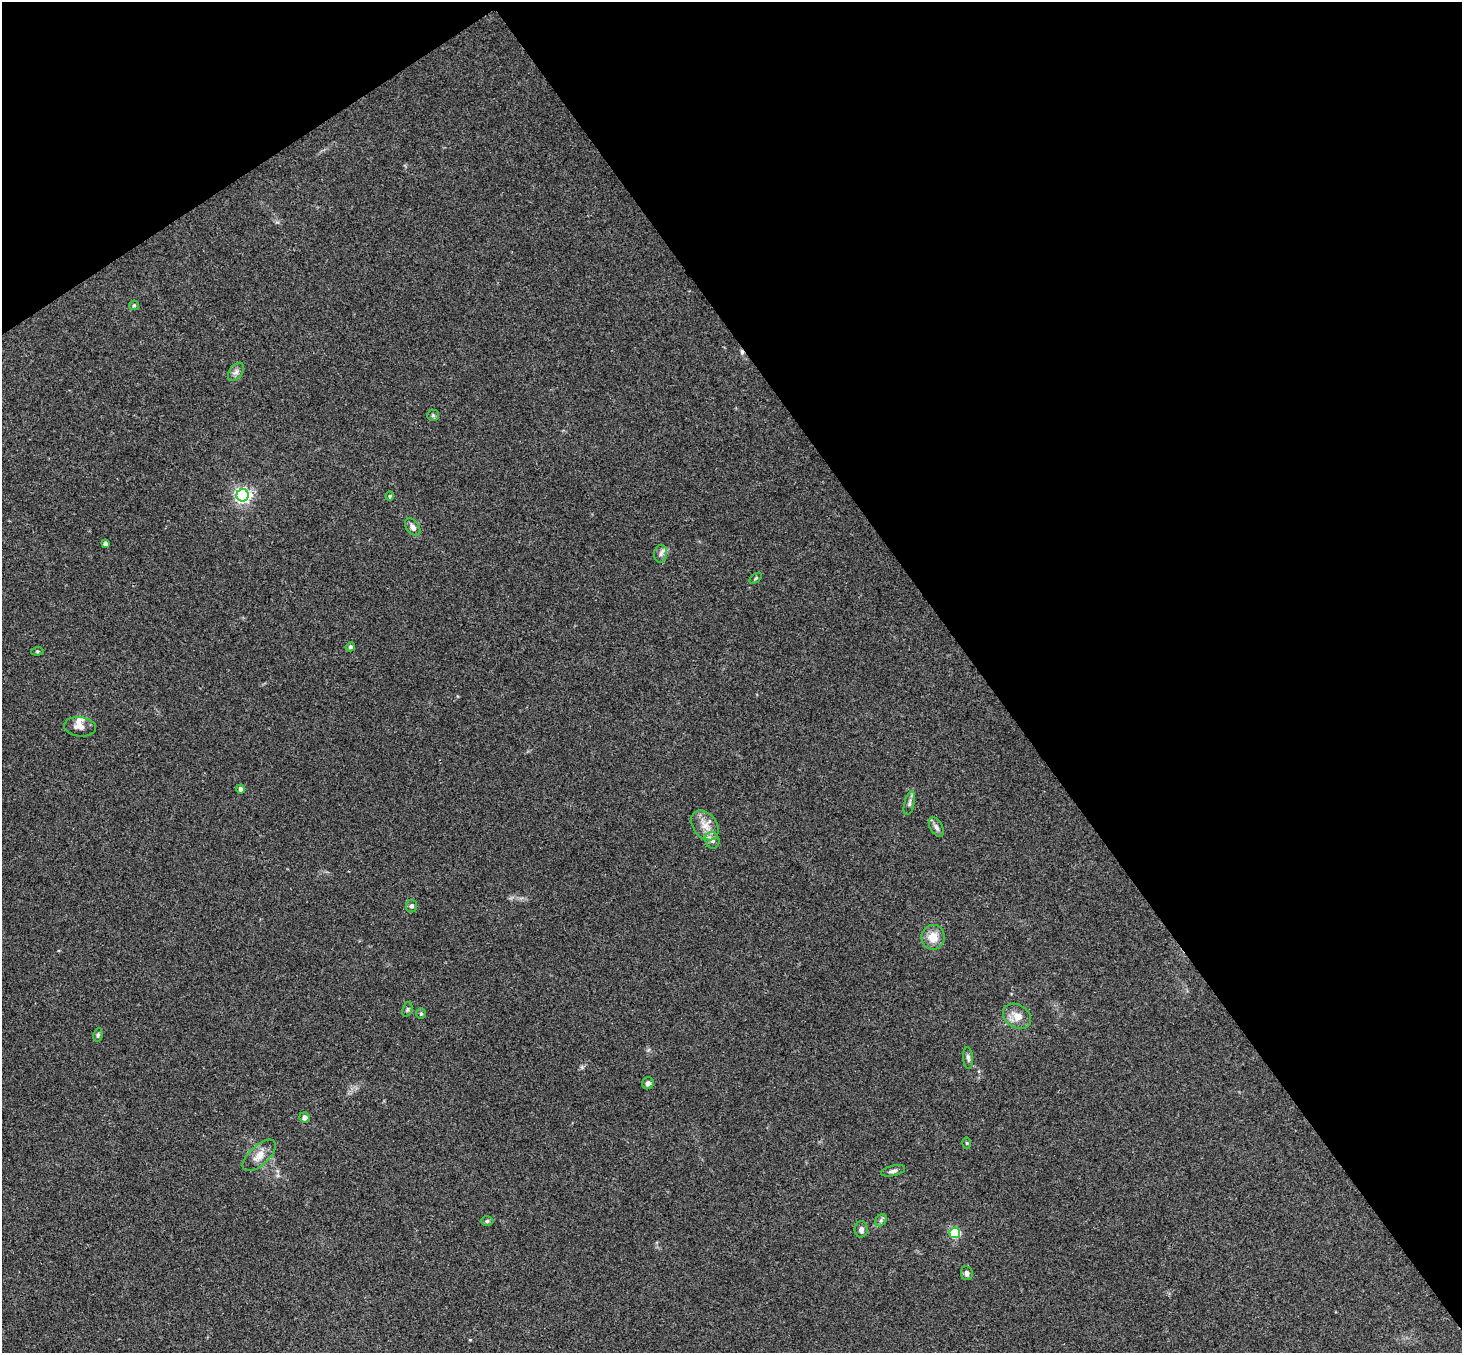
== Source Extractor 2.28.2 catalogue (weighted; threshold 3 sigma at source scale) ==
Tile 3 of 4 x 4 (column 3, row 1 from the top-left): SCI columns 2976-4435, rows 4383-5733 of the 5946 x 5927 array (HDU 1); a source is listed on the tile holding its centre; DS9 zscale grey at full resolution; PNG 1464 x 1355 px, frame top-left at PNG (2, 2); each listed source drawn as its Kron ellipse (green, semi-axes under 4 px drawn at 4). Shown black and unused: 37% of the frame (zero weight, under 3 of 4 exposures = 6% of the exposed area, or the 3 px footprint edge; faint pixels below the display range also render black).
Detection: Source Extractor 2.28.2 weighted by HDU 2 'WHT'; one run over the whole footprint, this tile lists its part. Background 0.208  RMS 0.0083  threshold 0.0373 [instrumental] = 3 sigma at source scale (4.5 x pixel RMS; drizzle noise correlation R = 1.50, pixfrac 1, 0.05/0.05 arcsec/px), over >= 5 px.
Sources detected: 36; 1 cosmic-ray / hot-pixel residue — neither listed nor drawn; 1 inside a brighter listed object's ellipse — not listed separately; the other 34 listed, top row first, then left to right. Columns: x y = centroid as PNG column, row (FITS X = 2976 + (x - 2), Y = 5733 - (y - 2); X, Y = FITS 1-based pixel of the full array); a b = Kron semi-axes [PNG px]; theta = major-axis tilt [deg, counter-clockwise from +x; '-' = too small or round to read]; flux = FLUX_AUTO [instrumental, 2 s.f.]
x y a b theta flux
134 305 5 4 - 1.1
236 372 10 6 53 3.2
433 415 6 5 - 1.5
243 495 6 6 - 260
390 496 4 4 - 1.1
413 527 10 6 -54 3.8
105 544 4 4 - 2.3
661 554 9 6 85 2.9
756 578 7 3 36 1.2
350 647 5 4 - 1.8
37 651 6 4 5 1.1
80 727 16 9 -6 6.4
241 789 4 4 - 2.8
909 803 12 5 76 2.6
705 825 16 11 -53 10
936 827 11 6 -61 2.9
712 840 8 7 - 3.6
412 906 6 5 - 2.2
933 937 12 11 - 11
407 1009 8 4 71 1.5
421 1014 5 5 - 1.2
1017 1016 15 11 -34 9.6
98 1035 7 4 81 1.5
968 1058 11 5 -86 2.2
648 1083 6 5 - 2.6
305 1117 5 5 - 3.6
967 1143 5 4 - 0.85
259 1155 20 9 43 8.9
893 1171 12 5 13 2.5
881 1220 7 5 46 1.9
487 1221 6 4 1 1.6
861 1229 8 6 87 3.5
955 1233 5 5 - 57
967 1273 7 5 -85 3